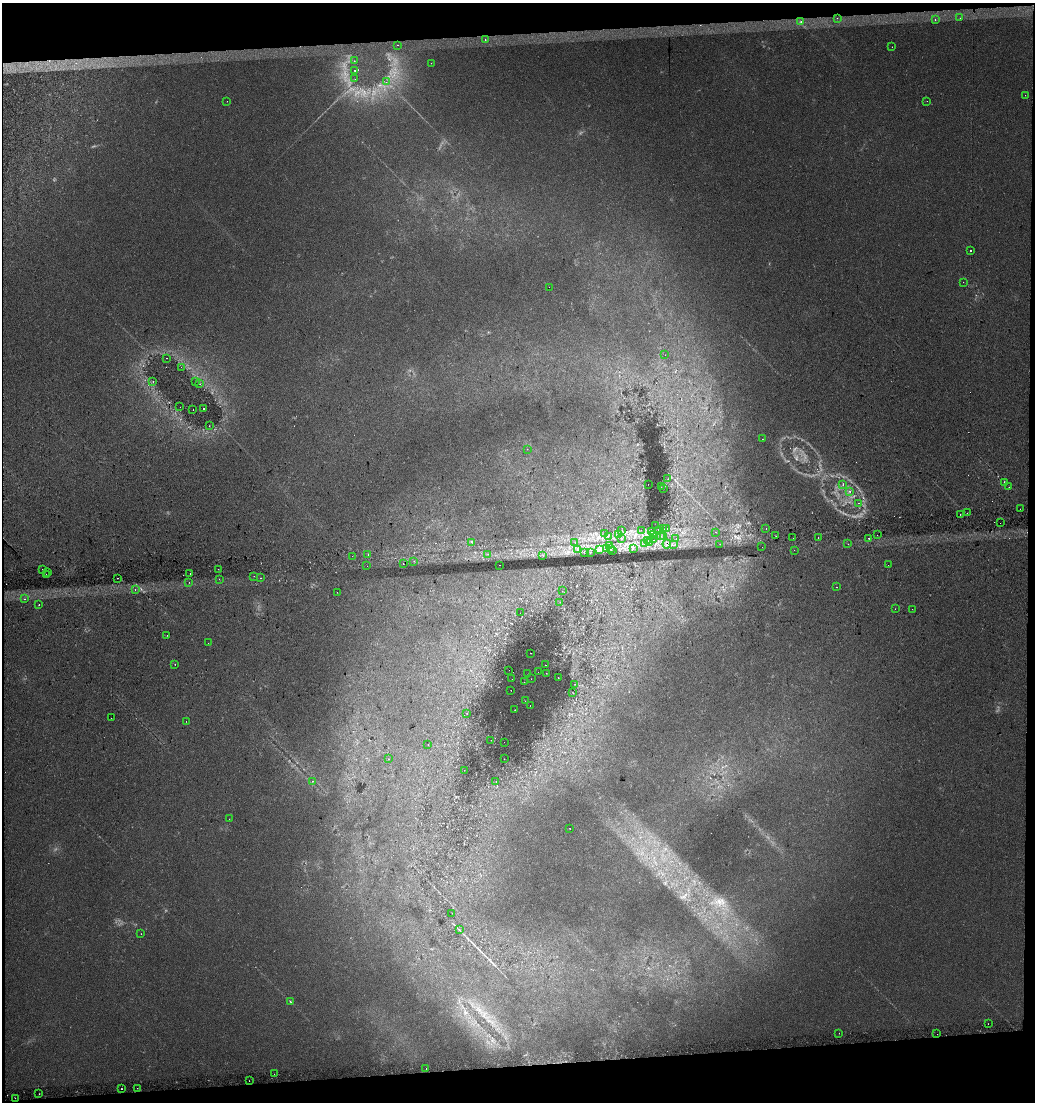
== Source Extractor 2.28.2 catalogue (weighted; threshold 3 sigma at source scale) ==
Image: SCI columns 1-4131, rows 41-4437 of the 4131 x 4478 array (HDU 1 of 3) = the unmasked area's bounding box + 8 px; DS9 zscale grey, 4 x 4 block average (1 PNG px = mean of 4 x 4 image px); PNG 1037 x 1104 px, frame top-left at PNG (2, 3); each listed source drawn as its Kron ellipse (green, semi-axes under 4 px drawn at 4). Shown black and unused: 7% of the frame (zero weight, under 2 of 3 exposures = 2% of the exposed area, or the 3 px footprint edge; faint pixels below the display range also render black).
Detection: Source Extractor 2.28.2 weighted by HDU 2 'WHT'. Background 0.0216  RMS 0.0095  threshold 0.0427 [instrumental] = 3 sigma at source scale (4.5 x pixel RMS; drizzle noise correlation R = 1.50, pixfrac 1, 0.0396/0.0396 arcsec/px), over >= 5 px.
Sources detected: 192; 10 too faint to see at this stretch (4 x 4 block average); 17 cosmic-ray / hot-pixel residue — neither listed nor drawn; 3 coinciding with a brighter row at this scale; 1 inside a brighter listed object's ellipse — not listed separately; the other 161 listed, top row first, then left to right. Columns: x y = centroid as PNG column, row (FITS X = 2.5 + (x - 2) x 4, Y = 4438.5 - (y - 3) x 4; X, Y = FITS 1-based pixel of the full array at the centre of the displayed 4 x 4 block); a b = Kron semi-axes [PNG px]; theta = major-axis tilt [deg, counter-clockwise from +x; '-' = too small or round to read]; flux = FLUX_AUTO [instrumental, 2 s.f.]
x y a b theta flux
837 18 2 2 - 1.2
960 18 2 2 - 23
935 20 2 2 - 4.5
801 21 2 2 - 4.4
485 39 2 2 - 6.8
398 45 2 2 - 2.5
892 47 2 2 - 3.9
354 61 2 2 - 1.5
431 63 2 2 - 1.2
355 70 2 2 - 2.7
355 79 2 2 - 0.98
386 82 2 2 - 1.4
1025 95 2 2 - 1.1
227 101 2 2 - 2.9
927 101 2 2 - 1.2
971 251 2 2 - 19
963 282 2 2 - 1.2
549 287 2 2 - 0.8
665 355 2 2 - 0.71
167 358 2 2 - 1.7
181 367 2 2 - 0.8
153 381 2 2 - 1.9
196 381 2 2 - 1.1
200 384 2 2 - 1.5
180 407 2 2 - 0.97
203 408 2 2 - 750
193 410 2 2 - 2.2
209 426 2 2 - 1.9
762 439 2 2 - 1.2
527 449 2 2 - 0.99
668 479 2 2 - 2.3
1004 482 2 2 - 2.9
648 484 2 2 - 1.5
843 485 4 2 - 4.7
661 487 2 2 - 1.3
1009 487 2 2 - 1.2
664 488 2 2 - 1.6
850 492 2 2 - 2.1
858 503 2 2 - 1.4
1020 509 2 2 - 5.8
967 513 2 2 - 21
960 514 2 2 - 3
1000 523 2 2 - 1.1
656 526 2 2 - 1.5
666 528 2 2 - 4.3
766 528 2 2 - 8.7
663 529 3 2 - 3.7
641 530 2 2 - 0.98
622 531 2 2 - 2.2
658 531 2 2 - 2.4
651 532 3 2 - 6.5
715 532 2 2 - 25
605 534 3 2 - 3.4
619 534 2 2 - 3.1
653 534 3 2 - 8.2
660 535 2 2 - 2.3
877 535 2 2 - 1.5
608 536 2 2 - 2.6
663 536 2 2 - 3.1
776 536 2 2 - 9.7
818 537 2 2 - 8.2
676 538 2 2 - 4.6
793 538 2 2 - 1.1
869 538 2 2 - 4.3
621 539 3 2 - 3.9
654 540 2 2 - 0.74
648 541 2 2 - 1.6
471 542 2 2 - 7.3
650 542 2 2 - 3.3
575 543 2 2 - 6.6
644 544 3 2 - 6.6
667 544 4 2 - 9.9
720 544 2 2 - 2.1
848 544 2 2 - 2.9
609 545 2 2 - 3.8
673 545 2 2 - 1.4
762 547 2 2 - 2.7
607 548 2 2 - 2.2
633 548 2 2 - 3.5
578 549 2 2 - 3.4
611 549 2 2 - 5.6
600 550 4 2 - 15
613 550 3 2 - 3
794 550 2 2 - 4.2
584 552 2 2 - 3.1
591 552 2 2 - 1.7
368 554 2 2 - 4.7
488 554 2 2 - 3.1
352 556 2 2 - 1.1
543 556 2 2 - 3.4
414 561 2 2 - 2.5
403 564 2 2 - 6.7
500 565 2 2 - 5
888 565 2 2 - 3.2
367 566 2 2 - 0.99
42 569 2 2 - 18
218 569 2 2 - 2.5
48 572 2 2 - 6.9
190 573 2 2 - 4.9
46 574 2 2 - 6.1
254 576 2 2 - 1.2
118 578 2 2 - 2.2
260 578 2 2 - 7.5
219 579 2 2 - 3.2
189 582 2 2 - 3.2
837 587 2 2 - 2.5
135 590 2 2 - 1.8
562 591 2 2 - 0.94
337 592 2 2 - 0.94
25 599 2 2 - 3.7
560 602 2 2 - 1.7
39 605 2 2 - 40
895 609 2 2 - 1.2
912 609 2 2 - 1
520 613 2 2 - 0.96
167 635 2 2 - 2
208 643 2 2 - 1
531 653 2 2 - 3.1
175 664 2 2 - 3.2
545 665 2 2 - 2.7
509 670 2 2 - 0.75
538 672 2 2 - 1.4
546 673 2 2 - 1.4
528 674 2 2 - 1.4
558 677 2 2 - 2.2
512 679 2 2 - 1.1
531 679 2 2 - 1.7
524 682 2 2 - 2.7
574 684 2 2 - 1.4
511 690 2 2 - 2.2
573 693 3 2 - 1.9
525 701 2 2 - 1
530 705 2 2 - 1.3
515 710 2 2 - 5.8
467 713 2 2 - 1.5
111 718 2 2 - 4.7
186 721 2 2 - 1.5
491 740 2 2 - 1.8
504 742 2 2 - 1.5
428 744 2 2 - 0.77
389 759 2 2 - 1
504 759 2 2 - 1.5
464 770 2 2 - 1.6
313 781 2 2 - 14
496 781 2 2 - 1.3
229 819 2 2 - 1.5
570 829 2 2 - 2.9
452 913 2 2 - 1
459 930 3 2 - 3.5
141 934 2 2 - 4.1
291 1002 2 2 - 1.9
988 1024 2 2 - 1.6
839 1033 2 2 - 2.4
937 1034 2 2 - 2.4
426 1069 2 2 - 7
274 1074 2 2 - 1.2
249 1081 2 2 - 1.3
137 1088 2 2 - 7.3
122 1089 2 2 - 5.8
39 1094 2 2 - 2.7
15 1098 2 2 - 1.9
Overlapping masked pixels (flux is a lower limit): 3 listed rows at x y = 663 529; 658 531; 667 544
Diffuse or blended objects may show on this block-average render without a row.